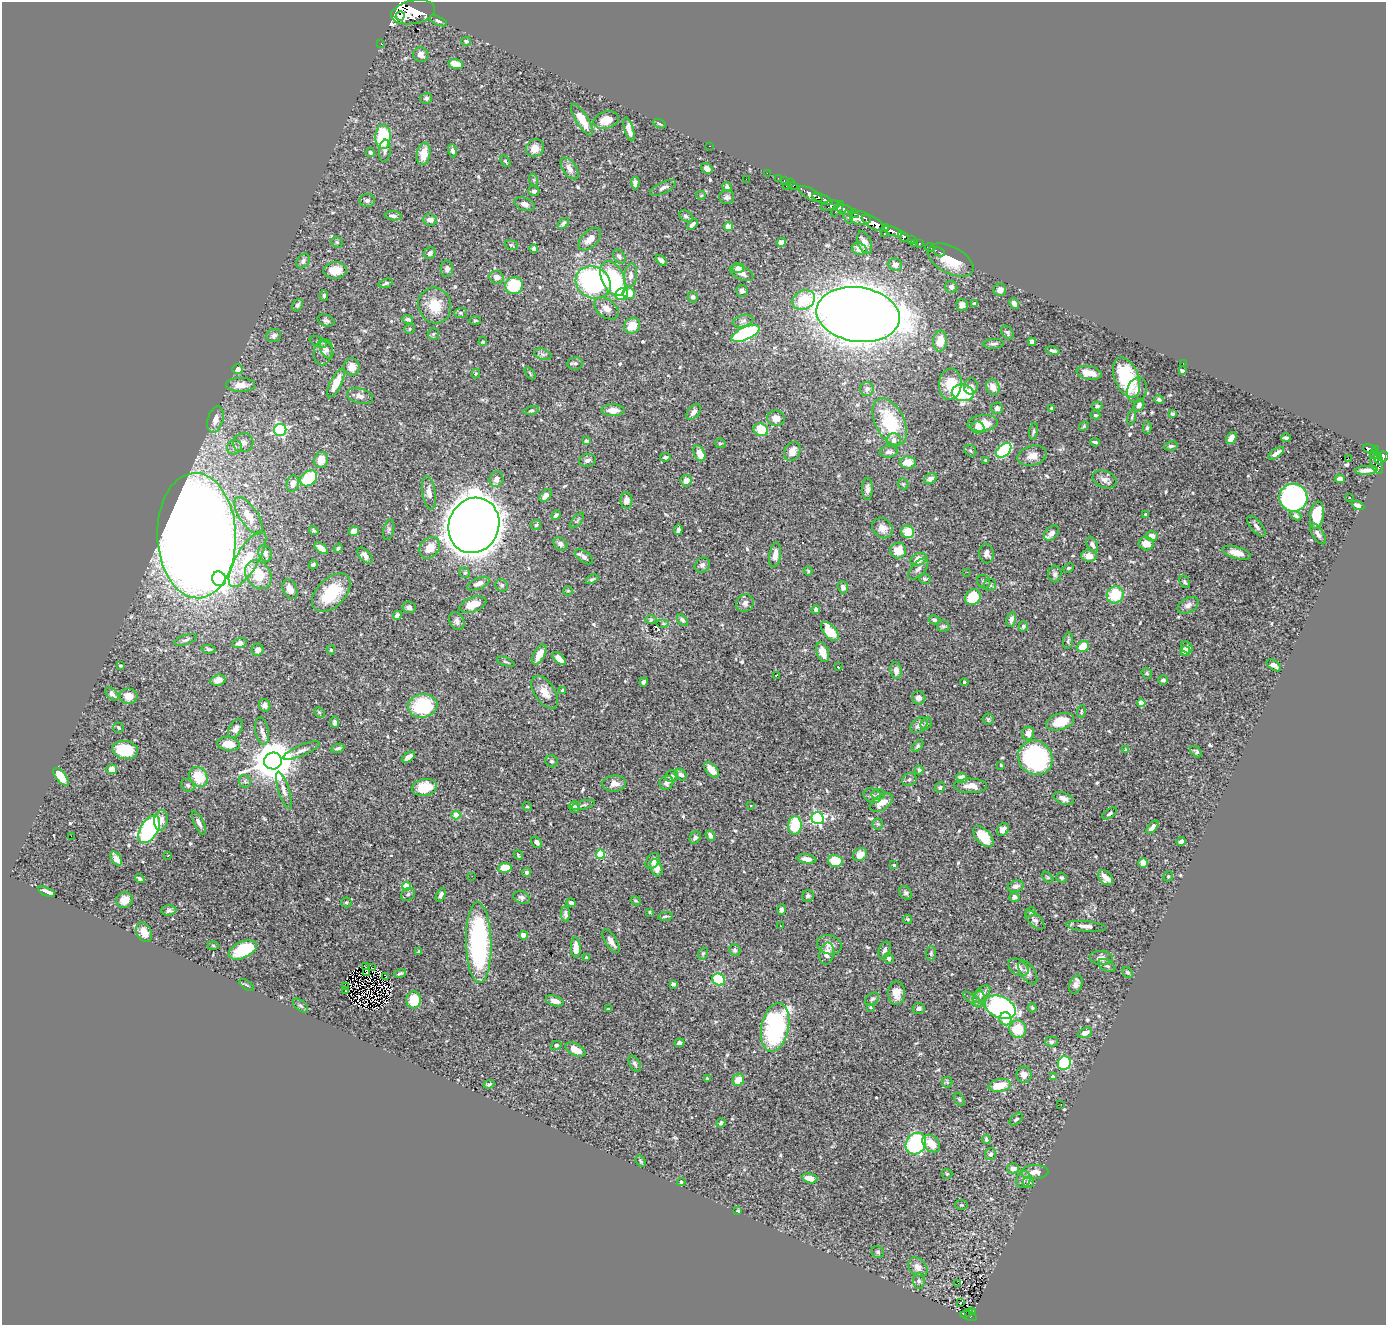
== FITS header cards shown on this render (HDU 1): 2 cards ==
NAXIS1  =                 1384
NAXIS2  =                 1323

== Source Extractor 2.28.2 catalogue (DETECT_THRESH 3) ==
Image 1384 x 1323 px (HDU 1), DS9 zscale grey, 1 PNG px = 1 image px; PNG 1388 x 1327 px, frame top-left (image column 1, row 1323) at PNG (2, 2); each listed source drawn as its Kron ellipse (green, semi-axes under 4 px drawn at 4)
Background 0.995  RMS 0.018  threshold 0.0549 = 3 sigma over >= 5 px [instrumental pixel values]
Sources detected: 596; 3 with non-positive FLUX_AUTO (blend fragments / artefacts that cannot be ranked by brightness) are neither listed nor drawn; of the other 593, the 500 brightest by FLUX_AUTO listed and drawn (93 fainter detections omitted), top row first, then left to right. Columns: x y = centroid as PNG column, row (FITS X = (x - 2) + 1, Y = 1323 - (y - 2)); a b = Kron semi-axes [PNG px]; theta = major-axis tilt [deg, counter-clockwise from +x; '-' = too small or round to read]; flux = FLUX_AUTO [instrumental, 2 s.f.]
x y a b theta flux
413 12 22 11 11 6700
400 16 5 4 - 1300
438 21 9 4 -23 2.5
466 41 5 4 - 2.2
381 44 3 2 - 24
421 55 8 7 - 6.3
456 64 7 5 -14 15
426 98 6 5 - 3
582 120 18 6 -58 22
606 120 13 8 16 19
659 124 7 3 -21 1.5
629 129 12 4 -74 8.5
383 137 12 7 89 68
710 146 3 2 - 72
535 148 9 8 - 12
385 151 11 6 84 4.4
452 151 7 4 -74 3.4
370 153 4 4 - 2.4
423 154 11 7 80 17
505 161 6 3 -53 1.7
569 168 12 7 -55 8.2
707 168 6 4 -34 6.6
767 173 2 2 - 15
778 178 2 2 - 17
746 179 2 2 - 1.8
534 180 6 4 -71 1.7
784 181 3 2 - 29
635 183 6 4 -86 4.4
790 183 2 2 - 23
793 185 4 2 - 41
786 186 2 2 - 77
727 187 5 4 - 3.8
663 188 14 5 25 5
534 191 5 5 - 4.3
810 194 13 5 -29 2700
701 195 5 4 - 1.4
727 197 7 7 - 3.6
823 199 11 4 -22 2000
367 201 8 6 4 3.2
524 204 10 6 -21 5.2
830 206 10 4 12 680
838 209 9 3 53 830
845 210 9 4 -15 960
854 213 4 3 - 560
393 216 8 4 -8 4.4
686 216 7 5 -32 2.9
848 217 7 3 -66 290
861 218 10 6 -5 2200
430 220 7 5 -17 6.8
563 223 6 4 42 3.1
873 223 13 5 -31 4700
692 224 6 4 49 3.5
729 227 4 4 - 22
885 228 4 4 - 930
893 231 10 4 -20 2300
884 234 3 2 - 44
903 236 6 4 -43 560
590 239 14 8 44 11
911 239 3 3 - 180
337 242 6 5 - 1.8
781 242 5 4 - 5.9
865 243 12 6 -67 7.9
914 243 2 2 - 16
919 243 3 3 - 64
511 245 7 4 -18 1.8
930 247 4 2 - 22
534 249 4 4 - 3.8
859 249 7 6 - 8.4
939 252 6 3 -27 28
430 253 6 5 - 4.2
619 256 8 5 -54 3.7
661 260 6 4 -40 4
951 260 25 13 -28 33
303 261 8 6 53 4
895 265 7 6 - 7.8
738 268 6 5 - 7.2
447 269 8 6 89 4.3
335 270 12 8 3 16
742 273 12 6 -26 7
631 275 12 6 81 6.1
497 277 7 6 - 7.5
613 279 18 11 -65 120
386 283 7 3 18 2.3
593 283 18 15 -30 210
514 286 9 8 - 61
951 287 6 6 - 5.2
1000 290 6 6 - 6.7
742 291 6 5 - 3.3
629 293 6 6 - 17
622 294 6 6 - 41
324 295 5 4 - 1.9
693 297 5 5 - 2.8
804 300 12 9 32 38
975 303 4 3 - 1.6
1014 303 6 4 -59 7.9
297 305 7 5 58 2.6
962 305 6 6 - 6.4
435 306 18 16 -71 29
606 308 14 9 -39 10
461 313 6 5 - 2
858 315 42 27 -9 3400
408 319 5 3 - 3.1
326 320 9 5 -20 3.2
475 320 6 4 1 1.6
743 321 10 6 16 4.5
632 326 8 7 - 20
409 329 5 5 - 1.9
746 333 15 6 23 200
1007 333 8 5 -50 2.6
433 334 6 5 - 2.2
274 336 7 6 - 4
940 341 10 7 85 23
318 342 9 5 -27 2.5
483 342 4 4 - 1.8
1032 342 4 4 - 4.8
994 344 10 5 3 3.6
326 350 9 6 -62 3.3
1053 351 7 4 -12 3.2
323 352 13 9 79 6.8
543 354 9 5 -19 3.4
575 363 8 6 8 2.8
1183 363 2 2 - 2.7
352 367 8 8 - 11
238 369 5 4 - 6.5
1182 371 4 3 - 1.7
530 373 7 3 -54 1.6
1089 373 13 6 -10 18
476 374 5 4 - 1.5
1127 377 21 12 -68 74
336 383 15 5 64 22
950 384 15 11 86 31
241 385 14 7 1 14
971 386 8 7 - 5
993 387 8 6 -64 10
867 389 7 7 - 5.7
1137 390 13 9 71 7.5
963 393 11 8 -11 110
360 396 13 7 -15 6
1159 400 4 4 - 3.2
1139 405 7 5 66 4.6
1097 406 5 4 - 2.3
997 408 6 5 - 3.9
1052 408 3 3 - 2.8
531 410 8 4 10 2.1
613 410 11 6 -1 8.6
694 412 9 5 50 6
1173 414 3 3 - 1.9
1095 415 5 3 - 1.9
1132 417 8 3 77 1.8
776 418 9 7 -7 10
215 420 13 7 74 9.7
890 422 25 14 -63 73
983 423 15 8 5 23
1084 426 5 4 - 1.6
978 428 6 6 - 4.9
1147 428 6 4 90 2.3
280 430 6 6 - 180
761 430 7 6 - 38
1034 431 8 4 81 2.1
1231 438 7 4 53 7
1286 438 4 3 - 2.3
894 440 7 6 - 7.1
586 441 4 4 - 2.8
1095 442 4 3 - 2.2
243 443 10 9 - 8.7
720 443 5 5 - 1.7
1171 446 7 4 8 2.7
234 447 7 7 - 5.7
1370 449 7 3 -19 340
1004 450 9 5 43 92
792 451 10 7 62 12
970 451 6 5 - 2.3
889 452 9 6 3 4.3
699 453 8 5 -66 17
1276 453 9 3 34 6.4
1375 453 7 3 79 370
1032 456 15 9 14 11
665 457 5 4 - 2.7
1383 457 6 5 - 700
1348 458 3 2 - 1600
1378 459 6 3 -58 310
321 460 8 6 77 14
587 460 8 6 11 4.8
986 460 3 3 - 1.9
908 462 8 6 -6 19
1376 463 12 5 -71 680
1366 470 11 4 3 7.6
309 478 9 7 39 65
496 479 8 7 - 6.9
930 479 7 5 32 7.1
1104 479 12 8 -21 6.2
1340 479 5 4 - 6.1
686 481 6 5 - 8.6
293 484 8 6 74 9.8
903 484 6 5 - 1.5
867 489 11 5 89 4.8
429 493 16 6 -81 7.9
546 495 7 5 46 8
1293 498 14 14 - 390
1349 498 3 2 - 2.2
626 500 8 6 88 7.1
1358 505 6 4 -25 5.9
556 515 5 3 - 2.8
1146 515 3 3 - 2.3
1317 515 13 7 82 36
248 516 21 9 -56 19
1296 516 6 4 -32 2.6
577 521 9 3 50 1.6
474 525 28 25 68 4600
536 525 5 5 - 1.9
1256 526 13 5 -51 4.6
882 528 11 9 -43 10
314 530 5 3 - 2.2
389 530 10 5 79 2.9
678 530 5 3 - 3.5
354 531 5 4 - 10
908 532 6 6 - 24
1051 533 9 6 46 6.6
1318 534 12 5 -58 5.3
197 536 62 39 -88 2900
1152 536 6 5 - 9.5
560 544 7 5 -39 4.2
1146 544 7 6 - 15
1092 545 8 5 -65 4
321 548 8 4 -38 9.2
338 548 5 4 - 2
430 548 12 9 50 17
898 550 8 8 - 19
265 553 8 6 -69 4.1
986 553 10 7 -84 5.3
1236 553 15 6 -15 13
775 555 13 6 81 10
365 556 9 5 -48 7.5
1089 556 8 6 -3 11
584 557 10 5 -36 4.4
247 559 31 11 59 46
919 559 8 6 23 15
313 565 5 4 - 1.8
702 565 8 7 - 3.3
1069 568 6 4 26 1.6
918 569 13 6 47 4.5
808 571 5 4 - 1.4
967 572 2 2 - 3.4
465 573 5 5 - 2.1
1055 574 8 6 87 4.2
258 575 15 12 -52 33
219 579 7 7 - 310
592 579 7 3 25 2
925 579 6 4 1 2.6
984 582 7 6 - 2.6
1185 582 7 4 -59 2.6
478 584 12 5 22 6.9
502 585 6 6 - 3.4
990 585 6 6 - 2.3
843 587 6 5 - 4.8
290 589 10 6 -66 8.1
568 591 5 4 - 1.6
331 593 23 14 44 56
1115 595 8 8 - 47
973 597 8 7 - 40
745 603 9 8 - 5.3
473 605 14 7 19 20
1188 605 11 7 29 6.3
409 607 6 6 - 4.5
816 609 4 4 - 3.3
397 615 5 4 - 4.6
1011 619 7 4 76 5.8
651 620 6 4 1 1.8
682 620 7 4 -49 2.6
934 620 5 4 - 2.9
457 621 9 7 -60 4.8
663 624 6 4 0 1.8
943 626 6 6 - 2.2
1023 626 5 5 - 2.6
830 631 11 6 -50 35
185 640 12 4 18 3.8
1068 641 8 5 79 2.6
239 643 7 5 14 5.3
1083 647 6 5 - 25
1187 647 6 5 - 5.9
208 649 7 4 -8 2.7
258 650 6 5 - 4.6
331 650 5 4 - 1.7
1185 651 5 5 - 8.7
823 652 10 6 -71 16
539 655 11 5 62 15
559 659 8 4 -42 8.8
506 662 9 3 -21 2.1
1274 665 8 4 -36 6
120 666 3 3 - 1.9
838 667 3 2 - 1.9
896 670 8 5 -82 6.3
1147 673 6 5 - 1.8
776 675 3 2 - 1.6
218 680 7 5 17 8.5
1163 680 5 4 - 2.8
644 682 4 4 - 2.6
964 682 4 4 - 1.4
562 691 4 3 - 4.7
545 692 18 10 -56 16
112 694 7 5 -43 5.8
129 696 9 7 -8 13
919 698 7 6 - 5.8
1141 703 4 4 - 21
265 705 6 5 - 5
423 706 15 12 8 74
319 712 6 4 -44 1.8
1081 712 6 4 85 1.6
988 719 6 6 - 2
334 722 5 4 - 3.8
1060 722 14 8 15 29
926 724 6 5 - 2.7
919 725 9 6 39 8.3
119 728 5 5 - 1.9
236 729 10 6 58 5.6
262 731 14 6 -80 6.5
1028 733 7 6 - 8.9
228 744 11 7 -8 19
917 746 7 4 46 2.3
338 748 7 4 21 3
125 750 13 9 -10 49
1126 750 4 3 - 1.6
301 751 20 5 23 6.8
1196 752 6 4 -42 2.7
408 757 7 4 36 7.9
1035 758 18 16 -43 180
273 761 9 8 - 4600
552 761 6 6 - 3.1
1001 765 3 3 - 1.7
112 769 5 4 - 13
712 770 9 5 -48 14
919 770 4 3 - 2.4
681 775 7 5 -41 4.2
672 776 6 6 - 3.4
61 777 10 5 -52 29
199 777 10 8 -56 35
962 778 5 5 - 11
909 780 7 6 - 3.4
245 781 6 6 - 2.6
666 783 7 6 - 5.6
614 784 12 8 4 8.7
188 785 7 5 -39 2.8
970 786 16 7 -1 11
940 787 5 4 - 2.1
424 788 12 8 12 33
284 790 19 5 -72 7.1
878 794 6 5 - 2.5
872 796 9 7 -23 4.2
1063 798 10 5 -22 5.6
882 803 13 7 32 12
583 805 12 3 14 2.3
751 806 3 3 - 1.8
527 807 5 4 - 1.7
574 807 6 5 - 4.9
1110 813 8 4 35 2.5
456 815 4 4 - 31
817 818 6 6 - 220
161 820 10 6 82 8.9
199 823 13 5 -64 5.3
878 824 5 5 - 2
795 825 9 7 87 49
1152 827 8 4 47 6
149 829 15 8 58 240
1003 829 7 5 56 6.4
71 836 2 2 - 21
710 836 6 4 -53 4.7
695 837 6 5 - 4
983 837 13 7 -47 31
1181 841 4 4 - 3.9
537 842 6 4 -51 4.7
600 854 4 4 - 63
860 854 7 6 - 12
518 855 5 4 - 1.5
168 856 3 2 - 3.4
116 858 8 5 -56 11
807 859 10 4 -8 7.3
653 861 9 6 55 7
835 861 7 6 - 29
1143 863 5 5 - 10
894 865 3 3 - 2.2
505 868 7 4 9 26
656 868 9 6 -70 14
526 872 4 4 - 2.9
472 876 2 2 - 5.5
1168 876 5 4 - 1.8
1048 877 7 4 -45 1.8
140 878 5 3 - 2.3
1062 878 5 4 - 1.8
1105 878 9 6 -45 10
406 886 4 4 - 37
1016 886 8 5 13 6
47 892 9 3 -23 7.7
906 893 7 5 -50 3
408 894 7 6 - 3.3
441 895 7 4 64 4.1
808 896 6 5 - 2.7
522 897 8 6 -17 3.7
1014 897 5 4 - 4.4
124 900 8 7 - 11
636 901 5 4 - 1.7
346 902 5 5 - 1.8
571 903 4 3 - 3
169 910 7 5 3 2.9
782 910 5 4 - 3.9
650 912 4 3 - 1.5
1031 912 5 4 - 1.7
566 914 8 4 -89 3.8
665 916 7 3 9 2.8
908 919 5 4 - 1.7
1035 920 12 6 -44 4.2
780 926 3 2 - 2.5
1086 926 20 5 -5 8
144 932 10 7 -64 16
523 935 4 4 - 30
611 941 13 5 -58 7.7
479 943 40 13 -89 210
213 945 5 3 - 1.5
829 945 13 9 -17 8.3
576 948 10 5 -87 12
243 950 15 8 24 47
735 950 6 5 - 2.9
884 950 9 5 67 3.8
419 952 4 3 - 3
827 953 11 7 80 11
931 953 7 5 89 2.2
703 954 6 4 69 1.9
586 957 4 4 - 1.5
889 958 5 5 - 3.3
1101 958 11 7 -6 6.8
1107 966 9 5 -28 2.8
365 967 2 2 - 1.8
1018 967 11 7 -33 8.1
373 968 3 2 - 1.8
367 972 3 2 - 1.9
1028 972 13 7 -56 5.4
1127 972 6 4 -43 2.5
400 973 6 4 15 2.1
385 977 2 2 - 1.7
719 980 6 5 - 72
673 984 4 4 - 3.4
1076 984 9 6 65 6.1
247 985 8 3 -34 1.6
346 987 3 2 - 1.6
346 991 2 2 - 2.2
897 993 12 8 90 12
981 994 11 6 43 6.2
872 999 8 5 37 2.8
973 999 11 4 -35 3.5
979 999 8 5 77 4
414 1000 8 7 - 28
555 1001 9 5 -18 8.4
300 1005 9 5 -40 2.7
870 1007 4 3 - 1.6
1000 1007 16 10 -26 270
919 1008 6 5 - 4.4
1032 1008 4 3 - 1.5
608 1009 3 3 - 1.6
1005 1019 6 6 - 19
775 1027 24 13 78 210
1018 1029 8 8 - 36
1085 1033 7 5 23 8.3
1052 1042 6 5 - 3
679 1043 5 4 - 4.8
556 1045 5 4 - 2.5
575 1050 11 6 -28 14
1064 1063 7 6 - 76
635 1064 9 5 -60 2.9
1024 1075 8 7 - 8.1
1053 1077 4 4 - 9
707 1078 3 3 - 1.6
738 1080 6 5 - 18
947 1082 5 5 - 1.8
489 1084 5 3 - 2.2
1000 1085 11 6 10 24
959 1099 7 4 -54 1.7
1061 1104 2 2 - 4.5
1016 1119 8 5 41 2.8
721 1123 5 4 - 2.9
986 1140 4 4 - 2.8
931 1143 10 7 -44 17
916 1144 11 9 54 180
990 1154 6 5 - 3.5
641 1161 6 4 -60 1.8
1013 1168 6 5 - 6.7
1035 1172 14 7 1 11
947 1174 5 5 - 1.7
810 1178 8 5 -15 12
1023 1180 8 7 - 5.1
681 1182 4 4 - 1.7
1028 1183 5 5 - 2.9
961 1205 6 5 - 1.8
738 1211 4 4 - 1.9
878 1252 7 5 -33 2.5
918 1267 11 8 -47 9.6
919 1281 8 6 -89 3.1
958 1283 2 2 - 1.9
960 1303 3 2 - 5.1
973 1312 3 2 - 11
968 1313 3 3 - 26
969 1316 8 3 -16 150
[93 fainter detections neither listed nor drawn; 3 non-positive-flux detections neither listed nor drawn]